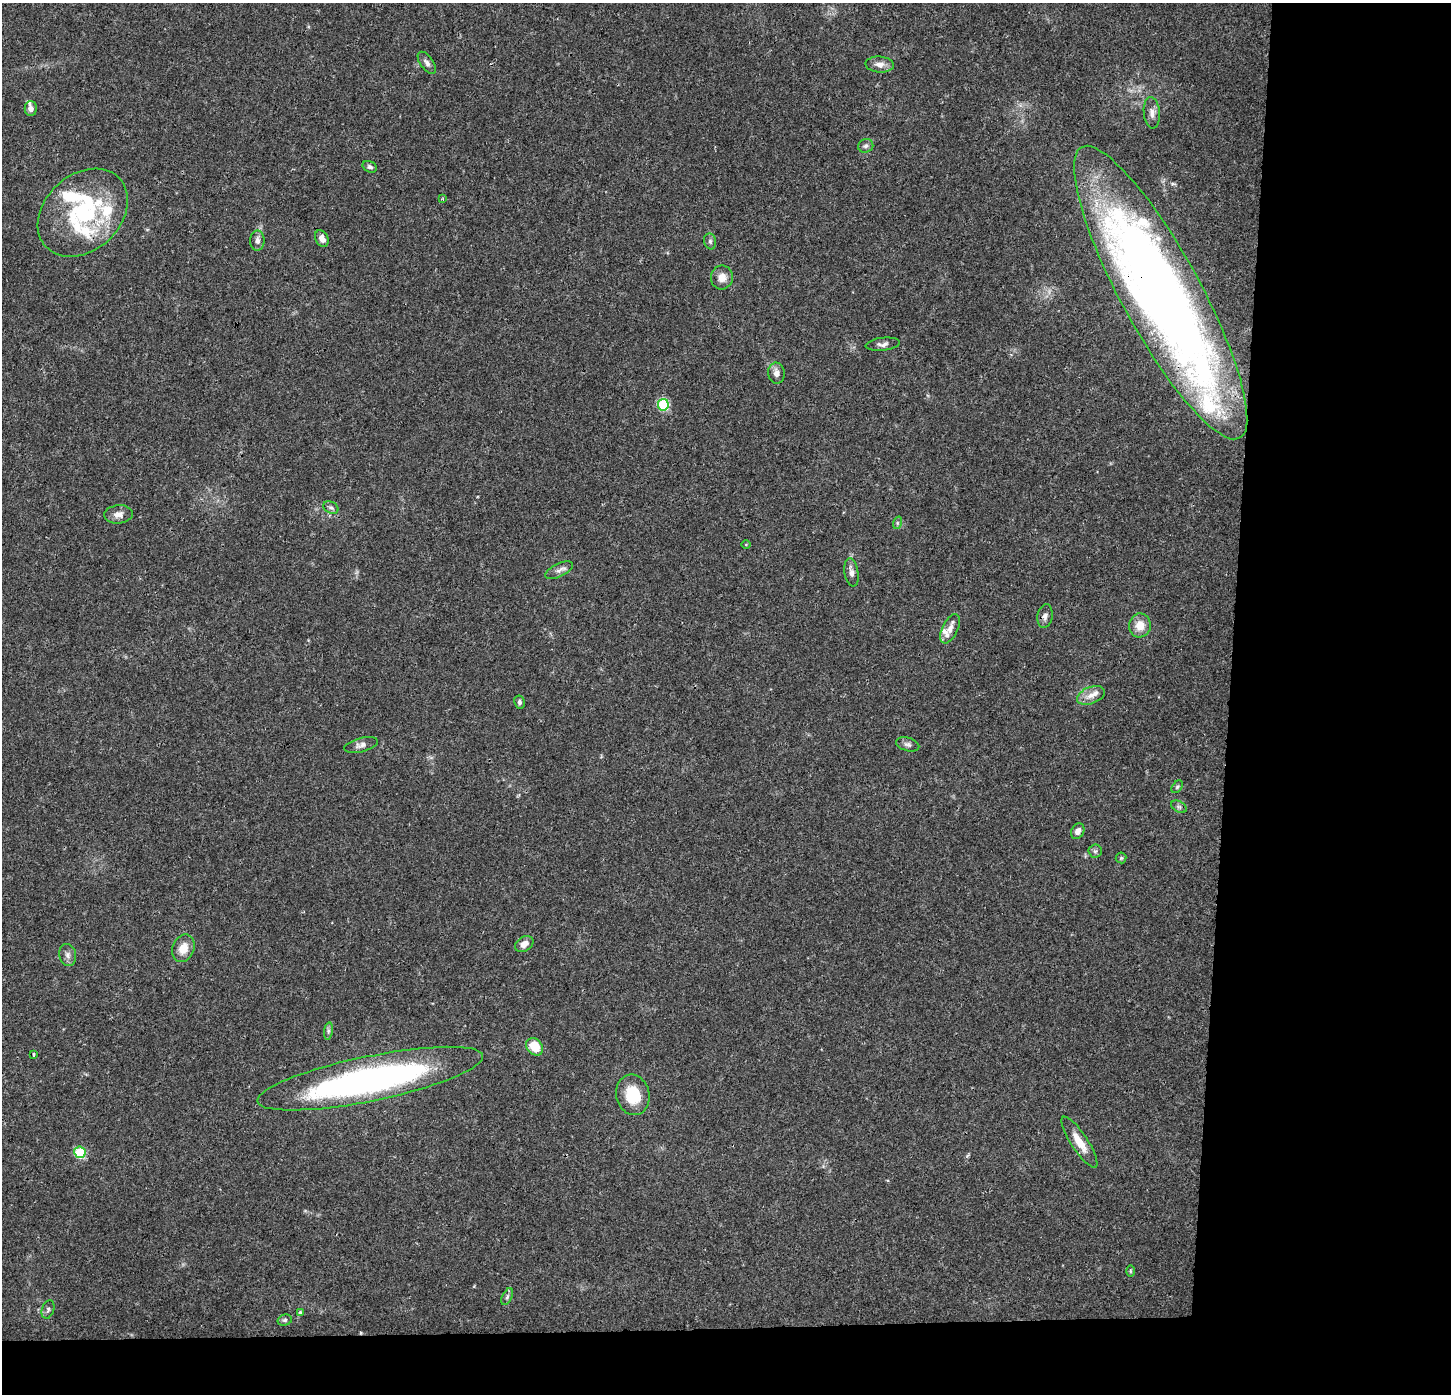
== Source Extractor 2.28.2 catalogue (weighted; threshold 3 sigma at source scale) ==
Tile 9 of 3 x 3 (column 3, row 3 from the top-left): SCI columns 2906-4354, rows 213-1604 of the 4354 x 4601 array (HDU 1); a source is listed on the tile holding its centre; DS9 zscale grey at full resolution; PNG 1453 x 1396 px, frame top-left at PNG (2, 3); each listed source drawn as its Kron ellipse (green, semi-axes under 4 px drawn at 4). Shown black and unused: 19% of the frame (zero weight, under 3 of 4 exposures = <1% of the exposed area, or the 3 px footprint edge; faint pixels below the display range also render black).
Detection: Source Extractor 2.28.2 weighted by HDU 2 'WHT'; one run over the whole footprint, this tile lists its part. Background 0.0374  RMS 0.0038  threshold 0.0172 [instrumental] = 3 sigma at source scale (4.5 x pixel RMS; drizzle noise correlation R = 1.50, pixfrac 1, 0.0396/0.0396 arcsec/px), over >= 5 px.
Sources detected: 59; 2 inside a brighter object's white glare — neither listed nor drawn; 8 inside a brighter listed object's ellipse — not listed separately; the other 49 listed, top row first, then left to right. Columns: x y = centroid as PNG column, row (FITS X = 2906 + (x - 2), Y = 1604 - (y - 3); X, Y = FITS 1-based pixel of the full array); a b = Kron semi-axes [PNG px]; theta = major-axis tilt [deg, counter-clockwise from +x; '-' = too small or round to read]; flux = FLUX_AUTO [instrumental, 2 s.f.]
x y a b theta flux
427 63 13 6 -54 1.5
880 64 14 8 -5 2.6
31 109 7 6 - 1.9
1152 113 16 8 -84 2.4
866 146 8 6 18 1
370 167 7 5 -25 0.96
443 199 4 4 - 0.57
83 213 50 38 43 45
322 238 9 6 -64 2.5
257 241 10 7 90 2
710 241 8 6 -76 0.93
722 277 12 11 - 3.4
1161 293 166 39 -61 460
883 344 17 6 7 1.7
776 373 10 8 -85 2.3
663 405 6 5 - 28
331 508 8 5 -25 0.96
118 514 14 9 5 2.7
897 523 6 4 72 0.59
746 545 5 3 - 0.32
559 570 15 6 26 1.9
851 572 14 7 -80 2
1045 616 12 7 80 1.7
1140 625 12 11 - 5.1
950 629 16 8 64 2.9
1091 695 14 8 20 3.1
519 702 7 5 -79 0.95
908 744 12 6 -16 1.3
361 745 17 7 14 1.9
1177 787 7 4 54 0.63
1179 807 8 5 -29 0.98
1078 831 8 6 60 2
1095 851 6 6 - 0.89
1121 858 5 5 - 0.58
524 944 10 7 33 2.5
183 948 14 10 67 5
68 955 11 8 -77 1.8
328 1031 9 4 82 0.87
535 1047 10 7 -47 8.7
33 1054 3 3 - 2
370 1079 115 22 12 150
633 1095 20 16 -77 12
1079 1142 30 8 -57 6.3
80 1152 6 5 - 27
1130 1271 6 4 -90 0.48
507 1297 9 5 63 1
48 1309 9 6 72 1.1
300 1312 4 4 - 0.41
285 1320 7 5 16 0.75
Overlapping masked pixels (flux is a lower limit): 1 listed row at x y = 1161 293